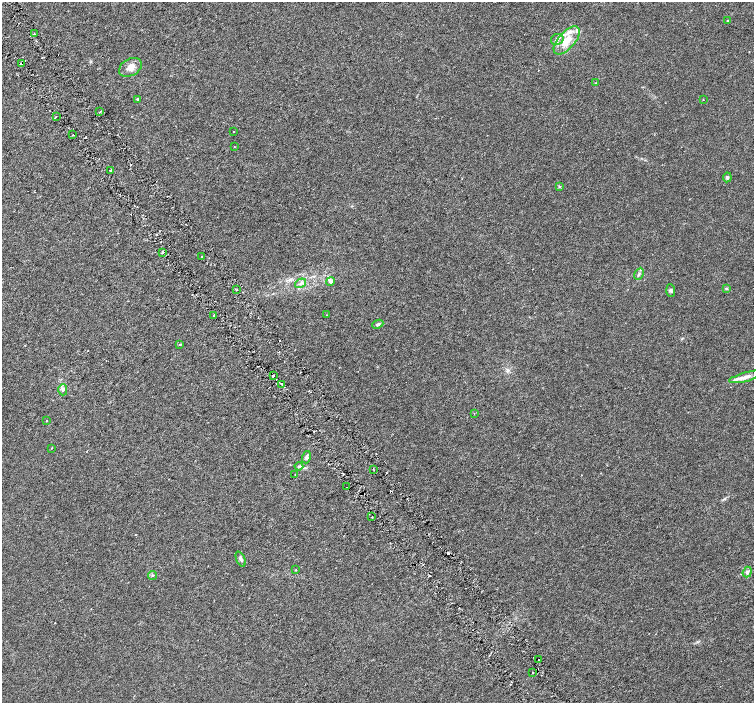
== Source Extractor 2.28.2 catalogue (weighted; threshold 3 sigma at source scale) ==
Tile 11 of 4 x 4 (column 3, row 3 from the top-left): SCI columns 3011-4513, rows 1602-3002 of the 6018 x 5941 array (HDU 1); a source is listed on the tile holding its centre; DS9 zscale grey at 2 x 2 block average (1 PNG px = mean of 2 x 2 image px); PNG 756 x 705 px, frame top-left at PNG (2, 2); each listed source drawn as its Kron ellipse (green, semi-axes under 4 px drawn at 4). Shown black and unused: <1% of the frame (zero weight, under 3 of 6 exposures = <1% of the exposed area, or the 3 px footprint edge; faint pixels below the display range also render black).
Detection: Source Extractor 2.28.2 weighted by HDU 2 'WHT'; one run over the whole footprint, this tile lists its part. Background 9.61e-04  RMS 0.0016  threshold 0.00663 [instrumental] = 3 sigma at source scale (4.09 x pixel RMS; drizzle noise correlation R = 1.36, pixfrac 0.8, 0.0396/0.0396 arcsec/px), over >= 5 px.
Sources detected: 64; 10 cosmic-ray / hot-pixel residue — neither listed nor drawn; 1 coinciding with a brighter row at this scale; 5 inside a brighter listed object's ellipse — not listed separately; the other 48 listed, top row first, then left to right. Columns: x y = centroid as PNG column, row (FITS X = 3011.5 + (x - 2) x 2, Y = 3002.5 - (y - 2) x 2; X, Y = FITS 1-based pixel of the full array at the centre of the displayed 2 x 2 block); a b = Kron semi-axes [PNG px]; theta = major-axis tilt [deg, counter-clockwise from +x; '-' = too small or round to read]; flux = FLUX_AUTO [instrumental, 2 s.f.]
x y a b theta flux
728 21 3 3 - 0.26
34 34 2 2 - 0.19
557 39 6 5 - 1.3
567 40 17 8 49 6.3
21 64 2 2 - 0.7
130 67 12 8 30 2.9
596 83 2 2 - 0.16
138 99 2 2 - 0.8
703 100 2 2 - 0.13
100 112 2 2 - 0.24
56 117 2 2 - 0.18
234 132 2 2 - 0.14
73 135 2 2 - 0.23
234 147 2 2 - 0.15
110 170 3 2 - 0.33
727 177 5 4 - 0.61
559 187 3 2 - 0.24
163 252 2 2 - 1.6
201 256 2 2 - 0.18
639 274 6 3 63 0.67
331 281 4 4 - 0.79
301 283 6 2 35 0.36
726 288 4 3 - 0.37
237 289 2 2 - 0.41
671 290 6 4 -85 0.57
214 315 2 2 - 0.39
327 315 2 2 - 0.11
378 324 5 4 - 0.82
180 344 3 2 - 0.24
273 375 3 2 - 0.31
746 377 17 4 15 2.4
281 384 2 2 - 0.26
63 390 6 4 89 0.78
474 414 2 2 - 0.13
47 421 2 2 - 0.25
51 448 2 2 - 0.17
306 457 6 4 74 0.79
299 466 4 3 - 0.5
374 470 2 2 - 0.26
295 475 2 2 - 0.16
346 487 2 2 - 0.28
372 517 2 2 - 0.23
241 559 8 3 -68 0.84
296 570 3 2 - 0.17
747 572 5 4 - 0.8
152 575 4 3 - 0.38
538 660 2 2 - 0.14
533 672 2 2 - 0.29
Overlapping masked pixels (flux is a lower limit): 1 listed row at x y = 21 64
Diffuse or blended objects may show on this block-average render without a row.